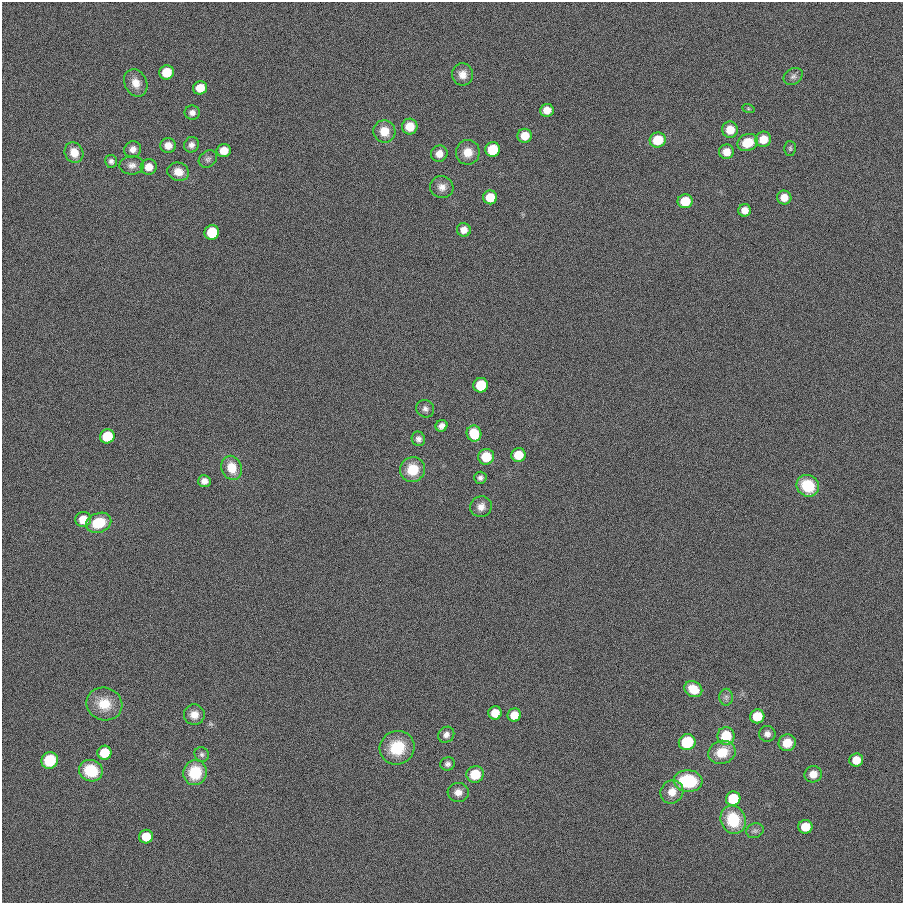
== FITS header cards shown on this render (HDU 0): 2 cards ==
NAXIS1  =                  901
NAXIS2  =                  901

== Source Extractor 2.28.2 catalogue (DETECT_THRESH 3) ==
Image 901 x 901 px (HDU 0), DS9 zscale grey, 1 PNG px = 1 image px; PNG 905 x 905 px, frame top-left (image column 1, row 901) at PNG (2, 2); each listed source drawn as its Kron ellipse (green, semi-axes under 4 px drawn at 4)
Background 0.00123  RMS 0.099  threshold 0.297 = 3 sigma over >= 5 px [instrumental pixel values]
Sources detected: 84; all 84 listed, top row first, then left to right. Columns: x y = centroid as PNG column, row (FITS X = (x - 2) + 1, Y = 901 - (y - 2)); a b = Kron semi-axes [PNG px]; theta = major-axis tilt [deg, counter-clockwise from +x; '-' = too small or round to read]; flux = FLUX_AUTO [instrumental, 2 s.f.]
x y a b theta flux
166 72 7 7 - 160
463 74 11 10 - 58
793 76 10 7 33 27
136 83 14 11 -64 71
200 88 7 6 - 110
748 108 6 4 -19 8.7
547 110 7 6 - 70
192 113 7 7 - 30
410 127 8 7 - 97
730 130 8 8 - 100
384 131 11 11 - 120
525 136 7 7 - 110
763 139 8 7 - 110
658 140 8 7 - 190
748 142 10 8 24 140
168 145 8 7 - 53
191 145 8 7 - 30
790 148 7 5 -89 12
133 149 8 8 - 39
493 150 7 7 - 310
224 151 7 6 - 85
74 152 10 9 - 91
468 152 12 12 - 91
726 152 7 7 - 73
439 154 8 8 - 57
208 159 10 8 38 24
111 161 6 6 - 20
132 165 12 9 3 40
149 167 8 7 - 74
178 172 11 9 -16 66
442 187 12 11 - 49
490 197 7 7 - 170
784 197 7 7 - 60
685 201 7 7 - 160
745 210 6 6 - 53
464 230 7 7 - 52
212 232 7 7 - 250
481 385 7 7 - 240
425 409 9 8 - 27
441 426 6 5 - 33
474 433 8 7 - 200
107 436 7 7 - 250
418 439 7 6 - 26
518 455 7 7 - 150
486 457 8 8 - 170
232 468 12 10 -68 130
412 470 12 12 - 170
480 478 6 6 - 21
204 481 6 6 - 37
808 486 11 10 - 260
481 507 11 10 - 49
83 519 8 7 - 120
99 523 13 9 21 200
693 689 9 7 -30 120
726 697 8 6 89 23
104 704 18 16 -17 160
495 713 7 6 - 110
194 715 10 10 - 61
514 715 7 6 - 99
757 716 7 7 - 190
767 734 8 8 - 34
446 735 8 7 - 33
726 736 9 8 - 240
687 742 8 8 - 320
787 743 8 8 - 110
397 748 18 16 25 230
722 752 14 11 17 160
104 753 7 7 - 210
202 754 7 7 - 18
50 760 8 8 - 280
856 760 7 6 - 99
448 764 7 6 - 23
91 771 12 10 -19 250
195 773 12 11 - 260
475 774 8 8 - 160
813 774 8 8 - 67
688 781 14 11 -3 400
458 792 10 9 - 50
672 792 12 11 - 82
733 799 7 7 - 270
733 820 14 12 -65 290
805 827 7 7 - 140
755 831 9 7 22 23
146 837 7 6 - 140